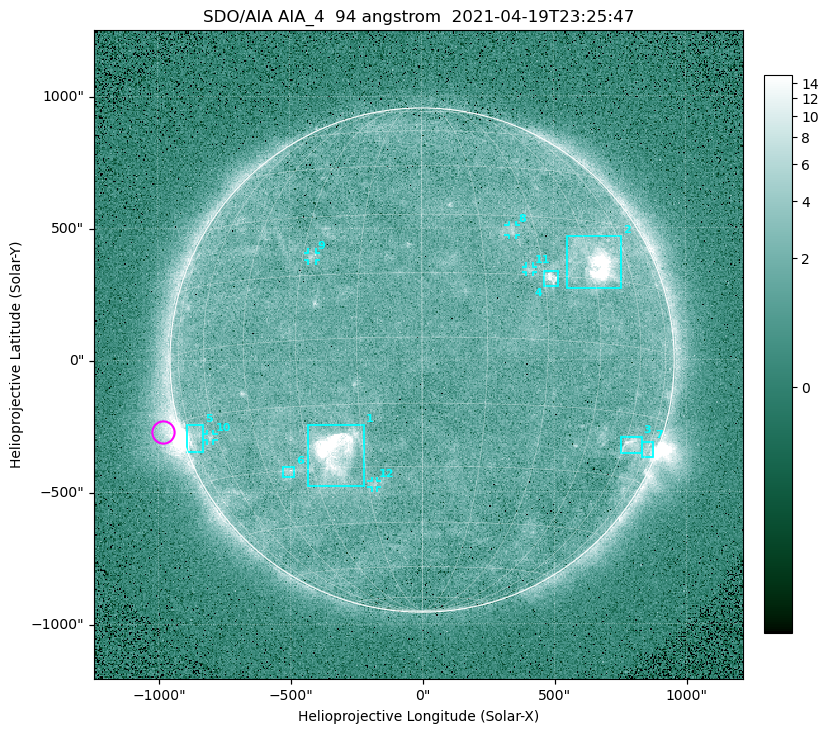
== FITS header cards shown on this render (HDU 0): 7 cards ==
TELESCOP= 'SDO/AIA '
INSTRUME= 'AIA_4   '
WAVELNTH=                   94
WAVEUNIT= 'angstrom'
DATE-OBS= '2021-04-19T23:25:47.12'
CTYPE1  = 'HPLN-TAN'
CTYPE2  = 'HPLT-TAN'

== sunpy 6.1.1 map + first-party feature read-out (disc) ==
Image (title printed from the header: SDO/AIA AIA_4  94 angstrom  2021-04-19T23:25:47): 512 x 512 px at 4.8 arcsec/px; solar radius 955 arcsec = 199 px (full disc in frame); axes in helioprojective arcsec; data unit not stated in the header (colour bar unlabelled)
Orientation: roll -0.138 deg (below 1 deg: not rotated)
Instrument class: DISC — disc imager (sunpy class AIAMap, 94 A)
Bright regions (active regions / flare kernels): reference = the median radial profile (limb darkening/brightening removed); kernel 5 px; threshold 5 sigma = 2.46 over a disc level ~1.74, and >= 1.15x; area >= 9 px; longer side >= 5 px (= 24 arcsec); searched inside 0.97 R_sun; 12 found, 12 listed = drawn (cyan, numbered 1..; 5 of them under ~33 arcsec drawn as corner ticks so the feature stays visible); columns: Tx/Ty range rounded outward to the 10 arcsec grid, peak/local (2 s.f.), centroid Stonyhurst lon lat
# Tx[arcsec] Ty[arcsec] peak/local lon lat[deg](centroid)
1 -430..-220 -480..-240 54 -22 -26
2 550..760 270..470 26 +47 +19
3 750..830 -360..-290 4.8 +63 -22
4 460..520 280..340 6.7 +32 +14
5 -900..-830 -350..-240 5.9 -73 -19
6 -530..-480 -440..-400 3.1 -38 -30
7 830..880 -370..-310 2.9 +74 -22
8 330..360 470..510 3 +23 +26
9 -430..-400 380..410 3 -27 +20
10 -820..-790 -300..-280 2.8 -63 -20
11 390..420 330..360 2.8 +26 +16
12 -190..-170 -480..-450 2.8 -13 -34
Off-limb structures (1.02-1.3 R_sun): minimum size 50 px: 6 found; the strongest spans PA ~90..115 deg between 1.02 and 1.21 R_sun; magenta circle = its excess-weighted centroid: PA ~105 deg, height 1.07 R_sun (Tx ~-980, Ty ~-270 arcsec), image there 4.7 x the reference